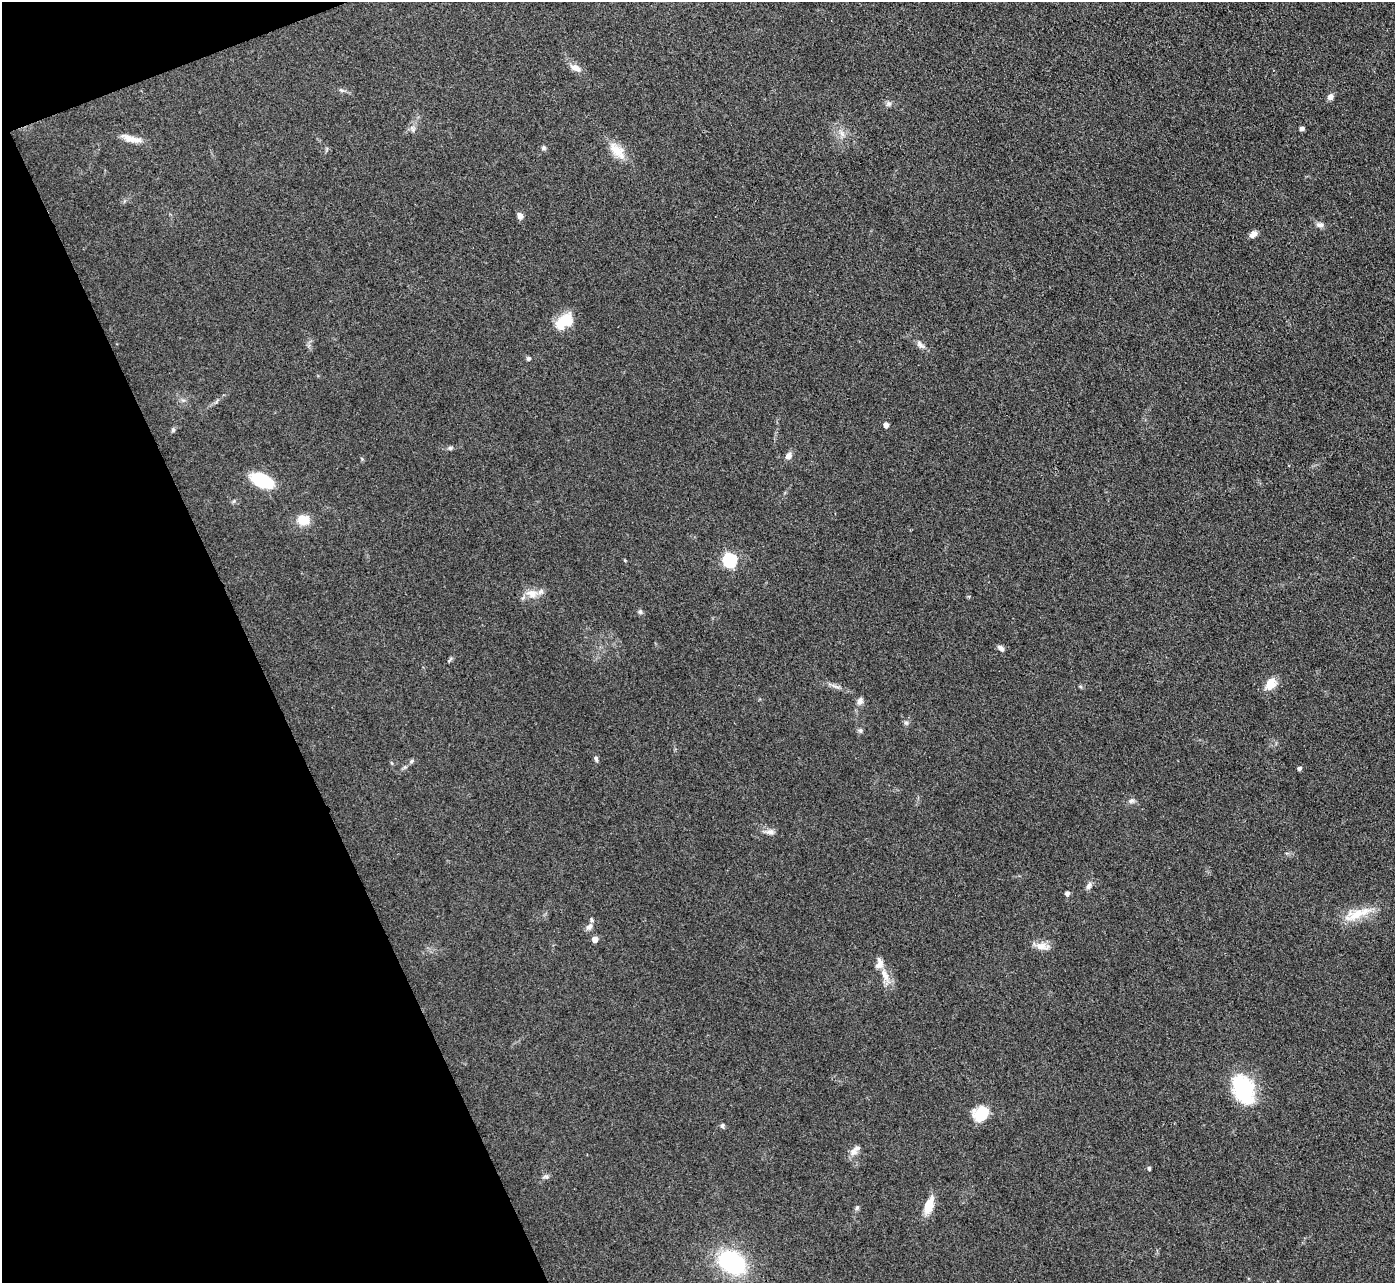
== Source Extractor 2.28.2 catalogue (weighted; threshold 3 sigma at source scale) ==
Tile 5 of 4 x 4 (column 1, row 2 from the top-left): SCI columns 2-1394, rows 2716-3996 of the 5575 x 5562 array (HDU 1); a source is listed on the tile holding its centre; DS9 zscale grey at full resolution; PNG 1397 x 1285 px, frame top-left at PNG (2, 2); no overlay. Shown black and unused: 19% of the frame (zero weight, under 3 of 4 exposures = <1% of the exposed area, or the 3 px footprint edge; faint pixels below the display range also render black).
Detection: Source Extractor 2.28.2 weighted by HDU 2 'WHT'; one run over the whole footprint, this tile lists its part. Background 0.134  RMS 0.0072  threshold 0.0325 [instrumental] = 3 sigma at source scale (4.5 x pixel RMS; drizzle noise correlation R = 1.50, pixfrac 1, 0.05/0.05 arcsec/px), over >= 5 px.
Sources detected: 58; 4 inside a brighter listed object's ellipse — not listed separately; the other 54 listed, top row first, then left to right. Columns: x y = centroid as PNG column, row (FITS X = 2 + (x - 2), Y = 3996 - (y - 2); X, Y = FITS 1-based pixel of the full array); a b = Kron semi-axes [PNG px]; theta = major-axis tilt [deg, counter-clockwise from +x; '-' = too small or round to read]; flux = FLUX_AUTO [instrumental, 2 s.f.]
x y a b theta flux
575 68 14 7 -23 5.3
341 90 6 5 - 1.3
1330 97 7 6 - 3.2
888 104 8 7 - 2
1302 128 5 4 - 1.6
413 129 10 6 -67 2.4
842 134 10 5 -63 2.9
132 139 27 7 -15 7.4
543 148 7 5 2 1.4
617 151 26 13 -46 13
520 216 8 7 - 3
1320 225 11 7 -7 2.8
1253 234 9 6 37 4.1
564 320 21 15 19 17
920 344 14 6 -47 3.4
528 358 5 5 - 1.4
886 425 5 4 - 4.9
173 430 7 5 70 1.3
450 448 6 6 - 1.3
788 456 8 6 45 4.3
262 480 19 11 -25 39
303 520 15 12 -8 11
624 560 5 3 - 0.61
730 560 6 6 - 110
532 593 18 11 -12 7.8
640 612 7 5 -88 1.5
1001 648 9 5 -40 2.7
450 660 10 3 50 1
1271 684 17 12 51 9
835 686 15 4 -19 2.9
860 701 9 7 66 3
906 723 7 6 - 1.7
860 730 7 6 - 1.6
596 759 8 5 -74 1.7
411 761 7 5 24 1.5
392 763 6 3 -69 0.76
1299 768 4 4 - 1.9
1131 801 8 6 25 2.1
770 832 13 7 -2 3.4
1089 886 10 6 68 2.7
1067 893 4 4 - 2.7
1359 913 41 13 18 18
589 927 10 7 39 2.8
595 939 5 4 - 7.3
1042 946 19 9 -6 7
885 975 20 8 -64 8.4
1243 1089 36 23 -69 48
982 1113 13 10 52 30
722 1125 6 5 - 1.4
853 1152 11 9 28 5
1149 1168 4 4 - 1.7
929 1205 18 9 70 14
857 1208 7 5 67 1.4
732 1262 23 16 -33 84